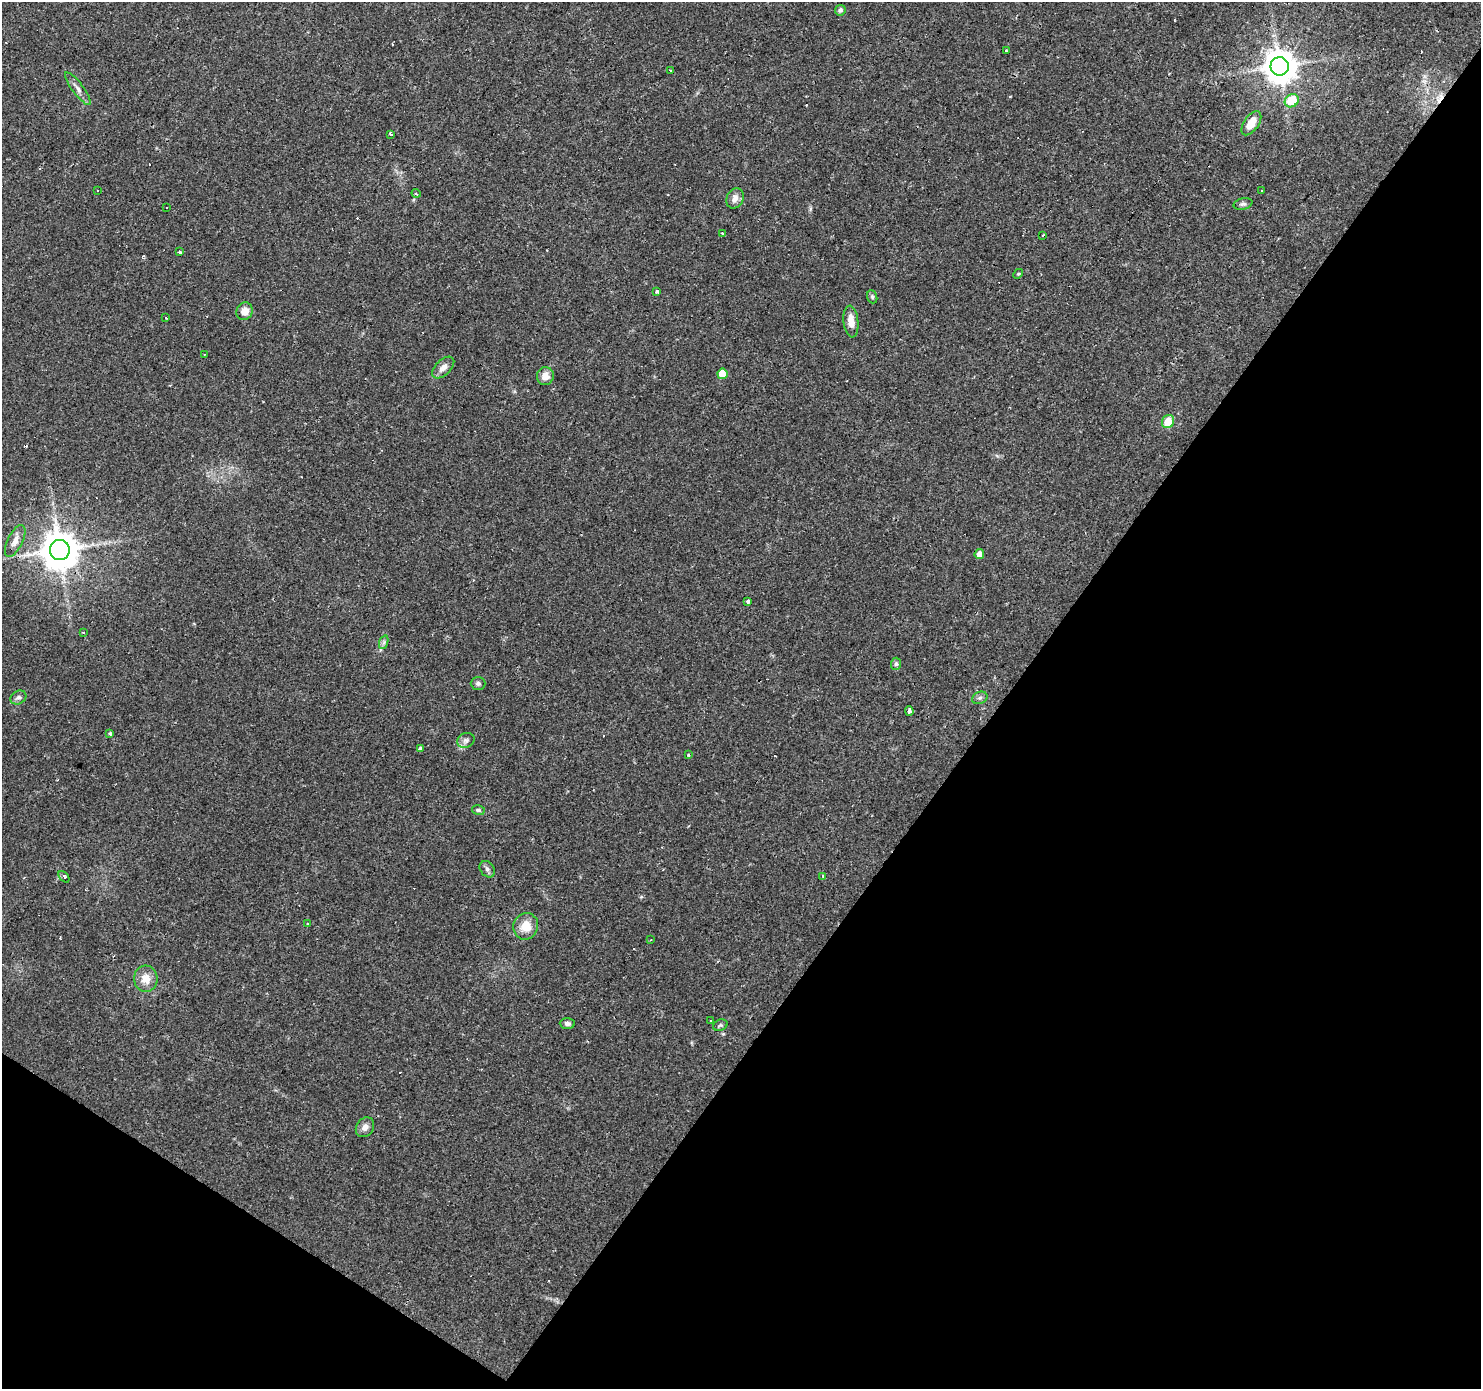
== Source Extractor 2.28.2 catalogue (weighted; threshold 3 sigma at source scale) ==
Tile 15 of 4 x 4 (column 3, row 4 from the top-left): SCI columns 2960-4438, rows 181-1567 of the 5920 x 5977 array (HDU 1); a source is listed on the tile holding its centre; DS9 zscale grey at full resolution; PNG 1483 x 1391 px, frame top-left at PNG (2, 2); each listed source drawn as its Kron ellipse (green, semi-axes under 4 px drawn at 4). Shown black and unused: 36% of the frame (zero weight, under 2 of 3 exposures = <1% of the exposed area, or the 3 px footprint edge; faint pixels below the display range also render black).
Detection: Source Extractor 2.28.2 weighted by HDU 2 'WHT'; one run over the whole footprint, this tile lists its part. Background 0.0427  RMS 0.0037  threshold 0.0167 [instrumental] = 3 sigma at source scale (4.5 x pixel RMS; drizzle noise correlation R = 1.50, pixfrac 1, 0.0396/0.0396 arcsec/px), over >= 5 px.
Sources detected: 67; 12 cosmic-ray / hot-pixel residue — neither listed nor drawn; the other 55 listed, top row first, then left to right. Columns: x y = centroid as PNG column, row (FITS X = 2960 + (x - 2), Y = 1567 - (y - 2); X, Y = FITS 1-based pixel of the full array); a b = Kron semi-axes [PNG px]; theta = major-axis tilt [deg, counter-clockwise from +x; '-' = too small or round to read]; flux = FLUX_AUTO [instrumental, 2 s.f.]
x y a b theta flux
840 10 5 5 - 1.1
1006 51 3 3 - 0.51
1280 66 9 9 - 710
671 71 3 3 - 3.5
78 89 20 5 -53 2.1
1292 101 7 6 - 11
1251 123 14 7 55 5.7
390 134 3 3 - 2.3
97 190 3 2 - 0.26
1261 191 3 2 - 0.31
416 193 4 2 - 0.61
735 198 10 8 65 2.3
1243 204 9 5 14 1
166 207 3 3 - 2
722 233 3 3 - 0.93
1043 235 3 2 - 0.52
180 252 4 3 - 0.58
1018 274 5 4 - 0.45
657 291 4 3 - 1.1
872 297 6 5 - 0.65
244 311 9 8 - 3.8
166 318 3 2 - 0.64
851 322 16 7 -84 3.8
204 354 3 2 - 0.41
443 367 13 7 44 2.4
722 374 5 5 - 6.7
545 376 9 8 - 3.2
1168 422 7 6 - 6.2
15 541 17 7 64 3
60 550 10 10 - 1000
979 554 5 5 - 2.4
748 601 3 3 - 1.2
83 632 3 2 - 0.61
384 642 7 4 72 0.86
896 664 6 5 - 0.77
478 683 7 6 - 0.86
18 697 8 6 30 1.2
980 698 8 6 21 0.98
909 711 4 3 - 2.5
110 733 4 3 - 0.48
466 740 9 7 23 1.3
420 749 3 3 - 6
688 755 3 3 - 1
478 810 6 5 - 0.67
487 869 9 6 -54 1.1
823 876 3 3 - 1
64 877 7 4 -49 0.75
308 924 3 3 - 0.5
526 926 13 12 - 5.6
651 940 3 2 - 0.56
146 979 13 12 - 4.4
710 1020 2 2 - 0.32
567 1024 7 5 -1 1.1
720 1025 7 5 21 0.69
365 1127 10 8 53 2.1
Overlapping masked pixels (flux is a lower limit): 2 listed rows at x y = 1280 66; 60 550